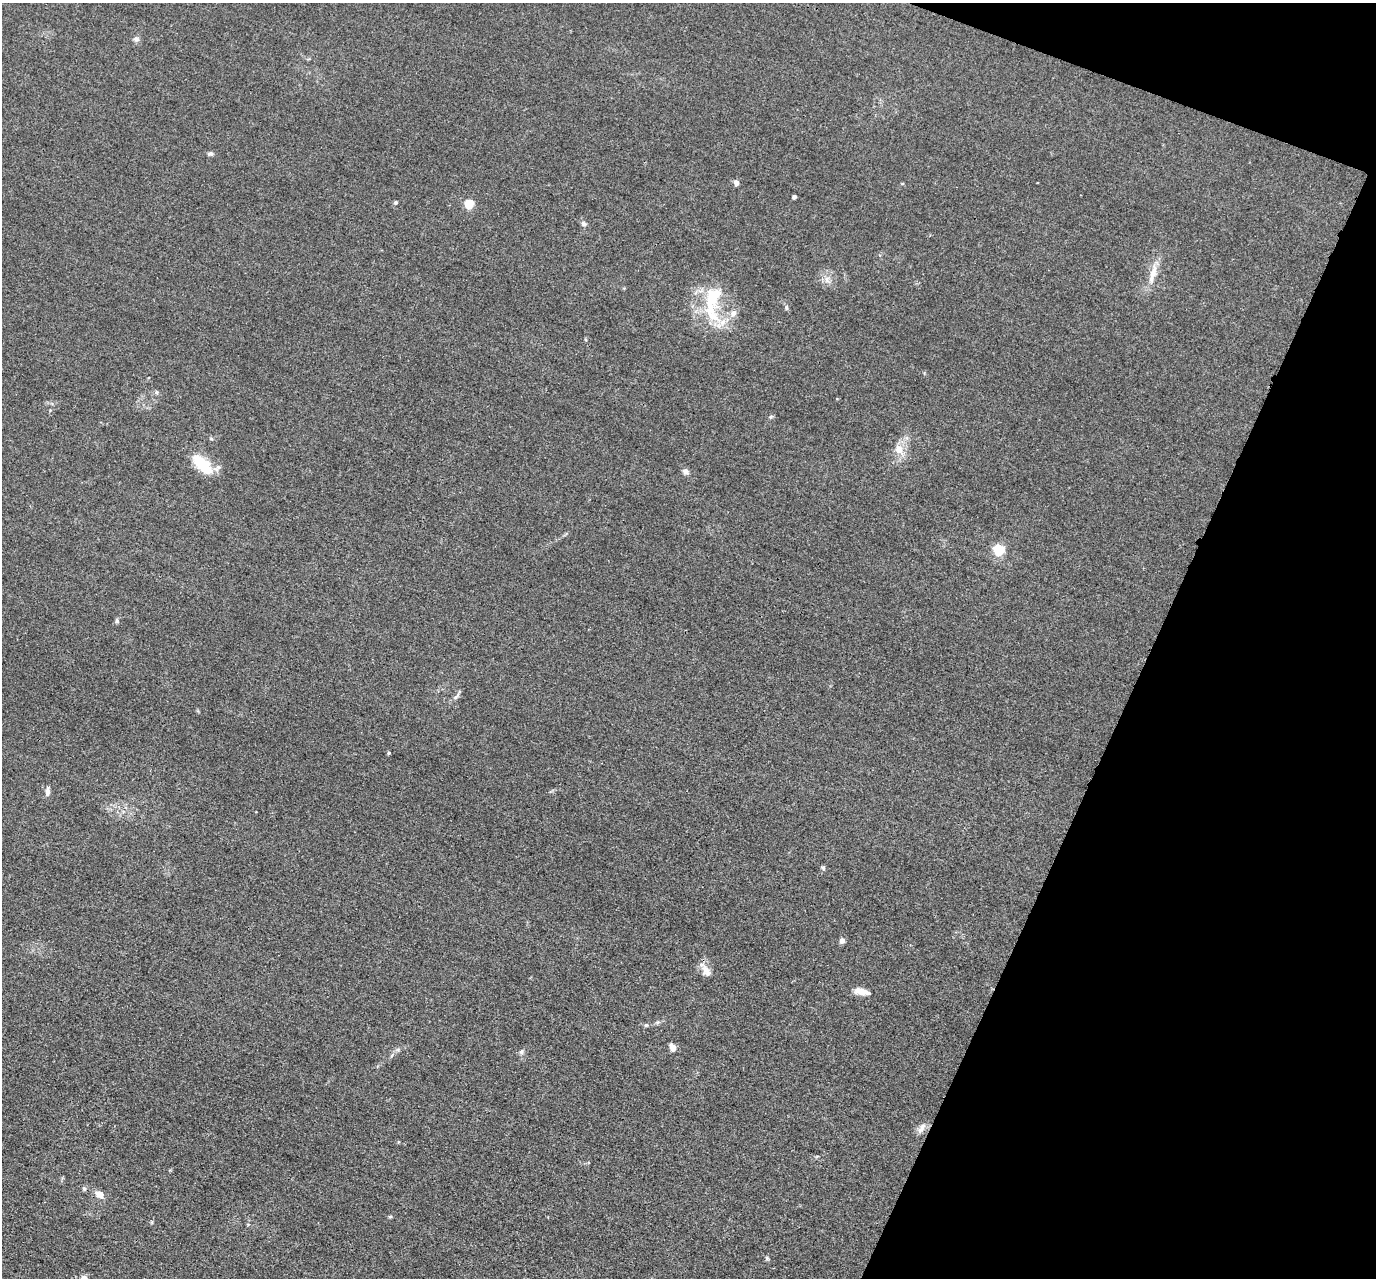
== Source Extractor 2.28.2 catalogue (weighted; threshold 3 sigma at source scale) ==
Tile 8 of 4 x 4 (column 4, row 2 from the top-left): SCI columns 4129-5502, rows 2828-4103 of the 5509 x 5524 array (HDU 1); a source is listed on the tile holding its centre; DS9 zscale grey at full resolution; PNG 1378 x 1280 px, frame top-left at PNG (2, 3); no overlay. Shown black and unused: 19% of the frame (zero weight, under 3 of 4 exposures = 1% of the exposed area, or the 3 px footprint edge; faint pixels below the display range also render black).
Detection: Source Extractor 2.28.2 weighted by HDU 2 'WHT'; one run over the whole footprint, this tile lists its part. Background 0.028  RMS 0.0044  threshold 0.02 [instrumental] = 3 sigma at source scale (4.5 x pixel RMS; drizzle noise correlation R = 1.50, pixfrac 1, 0.05/0.05 arcsec/px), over >= 5 px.
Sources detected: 37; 1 inside a brighter object's white glare — not listed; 1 inside a brighter listed object's ellipse — not listed separately; the other 35 listed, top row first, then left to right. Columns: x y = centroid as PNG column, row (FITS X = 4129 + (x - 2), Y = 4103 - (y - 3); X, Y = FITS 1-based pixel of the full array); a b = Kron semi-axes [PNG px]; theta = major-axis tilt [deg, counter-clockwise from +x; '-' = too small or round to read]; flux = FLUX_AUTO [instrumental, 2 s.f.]
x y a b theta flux
136 39 8 7 - 1.3
210 154 7 5 -4 1
736 183 5 4 - 3.2
794 197 4 4 - 1.5
396 202 5 4 - 0.75
469 204 5 5 - 22
584 224 7 6 - 1.2
1154 271 21 9 74 5.5
827 279 8 5 61 1.7
710 300 35 21 -83 21
786 308 8 4 -90 0.75
733 313 9 8 - 2.3
156 392 6 4 -72 0.59
771 416 6 4 20 0.59
899 449 13 10 -58 5
202 465 30 13 -46 14
685 471 8 6 -45 1.8
999 550 5 5 - 43
117 620 7 5 -89 0.77
456 696 13 4 48 1.3
389 753 4 3 - 0.57
48 792 10 6 87 1.9
823 868 7 4 -41 0.74
842 941 6 6 - 1.8
708 973 14 12 -3 3.4
861 991 18 7 -13 4.7
658 1022 6 4 70 0.63
646 1025 5 5 - 0.66
672 1048 8 6 -63 3
521 1052 6 6 - 1
922 1128 18 6 58 2.5
84 1189 6 5 - 0.75
99 1194 13 8 -40 3.2
390 1217 6 4 1 0.52
767 1258 7 4 -54 0.67